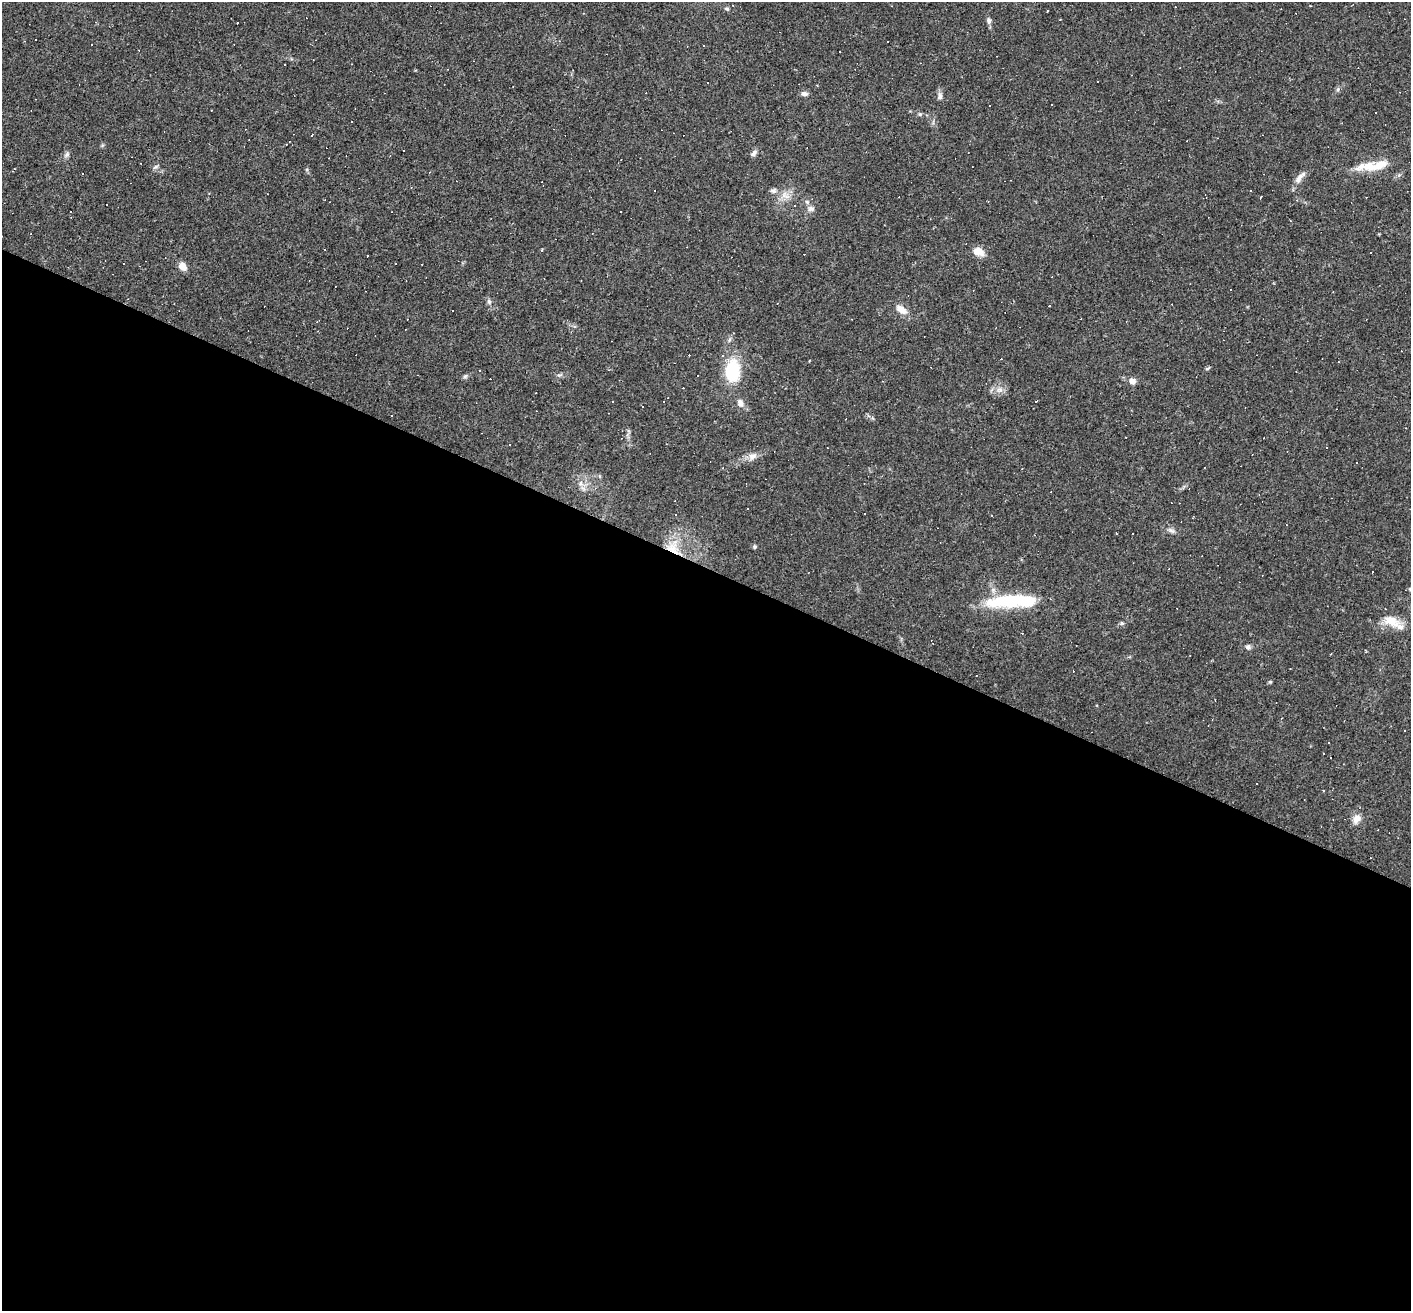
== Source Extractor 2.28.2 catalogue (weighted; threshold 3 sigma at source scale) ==
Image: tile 14 of 4 x 4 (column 2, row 4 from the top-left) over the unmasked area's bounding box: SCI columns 1409-2817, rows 137-1445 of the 5634 x 5643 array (HDU 1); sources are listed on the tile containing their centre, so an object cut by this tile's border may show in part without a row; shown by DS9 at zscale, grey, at full resolution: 1 PNG px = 1 image px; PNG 1413 x 1313 px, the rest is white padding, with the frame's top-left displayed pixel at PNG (2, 2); no overlay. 57% of this frame is shown black and not used: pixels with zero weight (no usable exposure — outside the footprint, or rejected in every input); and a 3 px margin inside the footprint's outer edge (the drizzle kernel's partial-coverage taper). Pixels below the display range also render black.
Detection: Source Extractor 2.28.2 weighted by HDU 2 'WHT'; one run over the whole footprint, this tile lists its part. Background 0.0469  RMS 0.006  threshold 0.0271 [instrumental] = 3 sigma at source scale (4.5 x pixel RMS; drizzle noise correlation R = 1.50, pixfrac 1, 0.05/0.05 arcsec/px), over >= 5 px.
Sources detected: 122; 1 inside a brighter object's white glare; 53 cosmic-ray / hot-pixel residue — not listed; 7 inside a brighter listed object's ellipse — not listed separately; the other 61 listed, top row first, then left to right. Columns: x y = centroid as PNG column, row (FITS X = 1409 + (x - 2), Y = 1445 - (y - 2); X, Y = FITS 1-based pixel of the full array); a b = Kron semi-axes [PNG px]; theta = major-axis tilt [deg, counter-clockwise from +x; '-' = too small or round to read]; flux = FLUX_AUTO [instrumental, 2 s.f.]
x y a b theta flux
727 9 7 4 -20 1
1047 11 3 2 - 0.51
989 20 8 6 -85 2
237 23 3 3 - 1.1
704 46 3 3 - 0.71
840 51 3 2 - 0.98
1097 82 3 3 - 1.4
1338 89 6 4 72 1
804 94 8 6 -7 2.2
940 96 10 6 -86 2.2
920 114 5 5 - 1
311 136 3 3 - 5.1
754 153 10 5 45 2
67 155 10 6 45 1.7
1370 166 24 14 -7 10
155 167 8 3 19 1
83 174 3 2 - 0.65
1299 178 15 7 61 4
1250 191 3 3 - 0.77
785 195 15 8 -31 5.1
1206 196 6 2 -72 0.42
1261 197 4 2 - 1.6
807 202 6 6 - 1.3
811 209 10 7 4 2.2
621 212 2 2 - 0.51
1290 221 3 3 - 0.45
542 250 3 3 - 1.5
978 252 13 9 -19 6.7
124 264 3 3 - 36
183 266 10 7 -58 4.7
489 301 8 5 -63 1.6
901 309 16 9 -35 5.8
1207 369 6 4 3 0.88
479 371 3 2 - 0.48
733 371 22 15 -88 31
465 376 6 5 - 1.1
1132 381 7 7 - 3.2
1000 390 10 6 -18 2.9
1036 401 3 3 - 1.6
740 403 11 7 -77 3.4
643 407 3 3 - 3.2
392 416 2 2 - 0.38
1326 448 3 3 - 1.8
752 456 13 9 25 4.1
1356 463 3 3 - 0.78
580 483 7 4 46 1.6
748 509 3 3 - 1.9
864 514 2 2 - 0.4
1171 531 10 5 -18 1.8
755 547 5 5 - 0.91
673 549 23 13 -38 12
1372 572 2 2 - 0.3
1013 601 37 18 -9 27
1391 621 23 13 -26 10
1122 623 6 5 - 0.97
1022 633 3 2 - 0.47
1248 647 7 7 - 1.8
1270 682 5 4 - 0.8
1331 758 3 2 - 0.45
1257 784 3 2 - 0.58
1357 819 12 9 57 4.6
Overlapping masked pixels (flux is a lower limit): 1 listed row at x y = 673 549
Unlisted compact peaks at least as high as the median listed source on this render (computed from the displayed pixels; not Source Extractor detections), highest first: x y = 559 375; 307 169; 102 145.